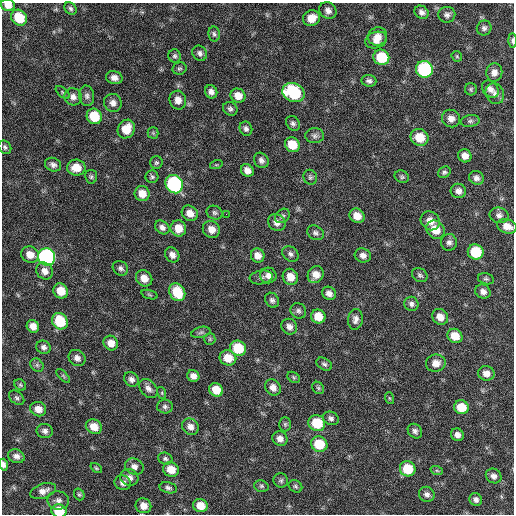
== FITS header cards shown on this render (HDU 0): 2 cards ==
NAXIS1  =                  512 / Axis length
NAXIS2  =                  512 / Axis length

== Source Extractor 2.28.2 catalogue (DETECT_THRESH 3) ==
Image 512 x 512 px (HDU 0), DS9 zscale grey, 1 PNG px = 1 image px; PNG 516 x 516 px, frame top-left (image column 1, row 512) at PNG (2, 3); each listed source drawn as its Kron ellipse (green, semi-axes under 4 px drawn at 4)
Background 62.2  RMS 8.5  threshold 25.6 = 3 sigma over >= 5 px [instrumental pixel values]
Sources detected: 165; all 165 listed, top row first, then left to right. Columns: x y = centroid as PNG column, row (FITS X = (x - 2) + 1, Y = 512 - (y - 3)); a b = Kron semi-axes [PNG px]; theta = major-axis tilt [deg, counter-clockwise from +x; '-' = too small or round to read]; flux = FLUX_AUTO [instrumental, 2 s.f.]
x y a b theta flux
8 5 7 5 -15 4300
70 8 7 5 -45 1300
328 10 9 8 - 2900
422 12 7 6 - 2300
447 15 8 8 - 2200
19 18 8 7 - 14000
311 18 9 7 24 7100
484 28 7 7 - 1800
214 34 7 5 -80 1300
378 36 10 9 - 4200
376 40 11 8 17 4500
512 41 7 3 -89 1100
200 53 8 6 -48 1900
175 56 6 6 - 1300
457 56 6 4 -47 820
381 57 8 7 - 20000
179 68 7 6 - 1100
424 69 8 8 - 61000
494 72 9 8 - 3400
114 78 8 6 -14 3100
369 81 7 6 - 1700
471 89 6 6 - 1000
490 89 9 7 -49 2700
63 92 8 4 -41 1000
211 92 7 6 - 2700
293 92 11 9 -25 40000
495 94 10 9 - 3300
87 96 10 7 -85 2100
238 96 7 7 - 5800
73 97 9 8 - 2800
178 100 9 8 - 4300
113 103 9 8 - 3200
230 109 7 6 - 1600
94 116 8 7 - 16000
451 118 9 8 - 4000
470 121 9 6 10 1500
293 123 8 6 -53 1700
126 129 9 8 - 10000
246 129 7 6 - 1800
153 133 5 5 - 900
315 136 9 7 -1 1900
419 137 9 8 - 12000
292 145 8 7 - 11000
5 147 7 6 - 1400
465 156 7 6 - 3900
261 160 8 7 - 2100
156 163 6 6 - 1100
53 165 8 6 -22 2000
216 165 6 4 18 660
76 168 9 8 - 7800
247 170 7 6 - 3700
444 172 7 5 37 1200
91 177 7 6 - 1200
152 177 6 6 - 1200
310 177 7 6 - 1300
402 177 7 6 - 1100
476 178 7 7 - 2200
174 184 10 8 -55 79000
458 191 7 7 - 3000
142 194 8 7 - 6200
190 213 8 7 - 5100
215 213 8 6 -25 1500
226 214 2 2 - 4600
499 215 9 7 -13 2500
282 216 8 6 43 1500
357 216 8 7 - 6000
430 221 10 9 - 5500
277 222 9 8 - 3400
507 226 10 7 -16 5200
162 227 8 6 -40 2300
178 228 8 7 - 7100
211 229 9 8 - 5200
435 230 10 8 -40 8800
315 233 9 7 -31 1700
449 242 8 8 - 2300
476 252 8 7 - 21000
30 254 9 8 - 5800
290 254 9 7 -39 1900
172 255 8 6 -55 3200
258 255 7 6 - 4400
363 255 8 7 - 2900
46 257 9 8 - 130000
120 268 8 7 - 1800
45 271 9 8 - 3800
268 275 8 8 - 3200
316 275 9 7 56 4900
420 275 8 6 -33 1400
261 277 11 7 8 2100
290 277 8 7 - 6300
144 278 9 7 -42 5500
486 279 8 5 -15 1200
61 291 8 7 - 8800
177 292 9 7 -60 17000
483 292 8 7 - 2700
329 293 7 6 - 2800
149 295 8 3 -19 770
272 300 8 6 -52 1700
411 304 7 7 - 1900
298 311 8 7 - 1700
318 316 7 7 - 7900
440 317 8 7 - 5400
355 319 10 7 83 2800
60 321 8 7 - 19000
33 326 6 6 - 4300
289 327 8 7 - 2900
201 332 10 5 14 1400
455 336 8 7 - 7500
210 339 6 5 - 900
111 343 8 7 - 5000
43 347 7 6 - 1900
238 348 8 7 - 16000
77 358 9 7 -40 2900
228 358 8 7 - 8500
436 363 10 8 9 5100
324 364 8 5 -30 1400
37 365 7 6 - 1300
486 373 8 7 - 3600
63 376 9 3 -46 890
193 376 6 5 - 3100
294 377 7 5 -36 910
131 379 8 6 -45 2500
20 385 6 5 - 940
273 387 8 7 - 3700
148 388 11 7 -49 2800
318 388 7 5 -48 1100
216 390 7 6 - 8200
162 393 6 4 -73 670
17 398 9 6 -40 1300
389 398 6 3 -71 750
165 406 8 7 - 1600
461 407 7 7 - 11000
38 409 8 7 - 4900
331 418 8 6 -22 1700
317 423 8 7 - 18000
285 424 7 5 -89 1100
94 427 8 7 - 6200
190 427 9 7 -45 3800
45 431 8 7 - 2100
415 431 8 6 -47 1900
457 435 6 6 - 2600
280 439 8 7 - 3500
319 444 8 7 - 15000
16 456 8 6 -22 2600
165 459 7 6 - 1400
3 465 6 4 -76 2100
134 466 9 8 - 2700
96 468 6 4 -36 830
171 469 8 7 - 7100
408 469 8 7 - 16000
437 471 6 4 -19 860
494 476 8 7 - 2600
129 477 9 8 - 3400
281 480 7 7 - 1200
123 483 8 7 - 2400
261 486 7 5 -15 1100
295 486 7 5 -34 1200
168 488 9 5 -13 1600
43 491 13 7 19 3700
79 494 6 5 - 960
427 494 8 7 - 2500
476 499 7 6 - 2000
58 500 11 9 -10 2900
143 506 8 7 - 4700
200 506 7 6 - 6900
59 511 7 6 - 14000
At the frame edge (FLAGS 8, measured only in part): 4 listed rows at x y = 8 5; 512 41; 3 465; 59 511